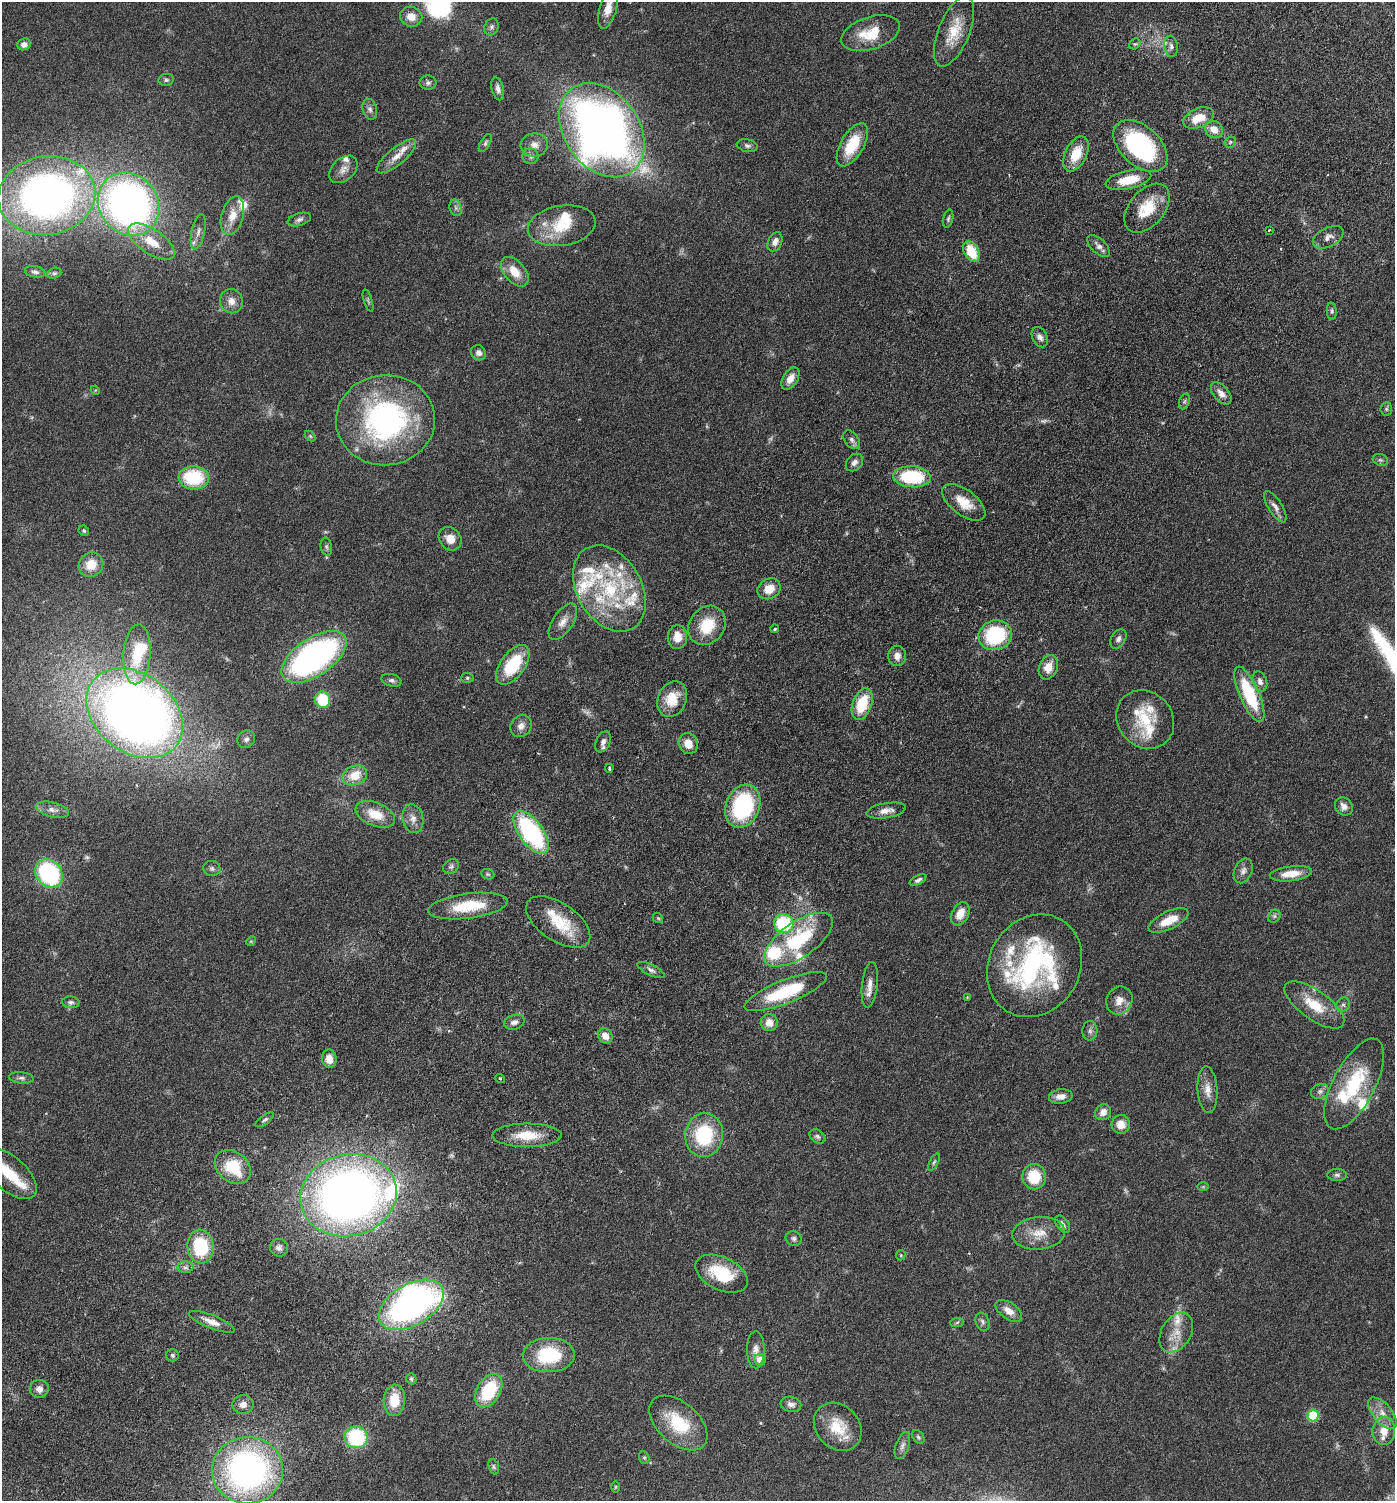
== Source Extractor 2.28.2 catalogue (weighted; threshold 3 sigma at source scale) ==
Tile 7 of 4 x 4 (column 3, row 2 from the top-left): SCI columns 3040-4432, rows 3096-4594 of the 6205 x 6192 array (HDU 1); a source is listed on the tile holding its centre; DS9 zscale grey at full resolution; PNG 1397 x 1503 px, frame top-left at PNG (2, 2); each listed source drawn as its Kron ellipse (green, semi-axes under 4 px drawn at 4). Shown black and unused: <1% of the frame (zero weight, under 3 of 6 exposures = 6% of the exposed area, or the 3 px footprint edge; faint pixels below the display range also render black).
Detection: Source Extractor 2.28.2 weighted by HDU 2 'WHT'; one run over the whole footprint, this tile lists its part. Background 0.0912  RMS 0.0046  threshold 0.0187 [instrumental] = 3 sigma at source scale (4.09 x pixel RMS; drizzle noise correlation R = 1.36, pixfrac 0.8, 0.05/0.05 arcsec/px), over >= 5 px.
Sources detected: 225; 7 too faint to see at this stretch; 1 inside a brighter object's white glare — neither listed nor drawn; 30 inside a brighter listed object's ellipse — not listed separately; the other 187 listed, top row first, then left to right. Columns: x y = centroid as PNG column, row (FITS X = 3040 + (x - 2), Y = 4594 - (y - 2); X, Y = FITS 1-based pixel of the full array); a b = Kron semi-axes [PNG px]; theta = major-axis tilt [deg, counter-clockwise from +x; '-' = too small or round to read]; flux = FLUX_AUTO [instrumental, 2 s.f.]
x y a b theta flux
608 8 21 8 75 5
411 17 11 10 - 4.4
491 27 9 7 64 1.2
954 32 37 15 68 11
870 33 30 16 18 12
24 44 7 6 - 2.3
1135 44 6 5 - 0.66
1171 46 11 6 -80 1.6
166 80 7 6 - 0.92
428 83 8 7 - 1.4
498 89 12 6 -76 1.7
370 109 11 7 -74 1.6
1199 118 16 9 22 8
1214 129 9 8 - 4.8
602 130 51 37 -54 310
1230 142 6 5 - 0.66
485 143 10 4 60 0.94
534 145 13 11 8 3.5
852 145 24 11 60 15
747 146 10 6 -13 1.2
1140 146 32 19 -42 60
1076 154 19 10 64 9.8
396 156 24 8 40 5
531 156 8 8 - 1.3
343 169 16 11 43 3.2
1128 180 23 9 13 10
47 195 49 39 8 210
129 204 33 29 -51 200
456 208 8 6 -73 1.2
1147 208 28 17 50 13
232 216 20 11 75 6.5
299 219 12 6 17 1.4
948 219 9 5 77 0.81
562 226 34 20 9 15
1269 230 3 2 - 0.37
198 232 18 6 78 2.6
1328 237 16 9 27 3.1
151 242 27 12 -34 10
775 242 10 7 64 2.5
1099 246 14 7 -43 2
971 252 11 7 -62 12
35 272 10 5 -9 1.3
515 272 17 10 -49 6.8
54 273 7 5 19 0.84
231 301 12 11 - 3.6
368 301 11 3 -73 0.71
1332 311 8 5 -85 0.92
1040 337 11 7 -62 2
479 353 8 7 - 1.7
790 378 12 7 58 3.8
95 390 5 4 - 0.41
1221 393 13 7 -49 2.8
1184 401 8 5 69 0.82
1386 409 6 5 - 0.75
385 420 49 45 5 93
310 436 6 4 -45 0.48
852 440 11 7 -52 1.6
1380 460 8 5 -19 0.85
854 463 10 7 46 1.8
912 477 19 10 -4 27
194 478 15 11 -4 24
964 502 25 12 -37 8.1
1275 507 18 7 -58 2.3
84 531 5 4 - 0.62
450 539 12 10 -48 4.5
326 547 9 5 -80 1
91 565 13 12 - 7.4
609 589 46 32 -59 40
769 589 12 10 31 6
563 622 21 10 56 3.9
707 625 21 17 52 13
775 629 4 3 - 0.5
995 635 17 15 17 31
677 637 12 9 85 5.1
1118 639 10 7 58 1.6
137 654 30 13 86 15
897 656 10 9 - 2.9
314 657 37 18 34 120
513 665 23 12 54 20
1048 667 13 9 66 5.2
467 678 6 5 - 0.64
392 680 10 6 -16 1.3
1260 681 10 7 -70 1.7
1249 694 30 9 -66 25
672 699 18 14 67 8.9
323 700 8 7 - 16
862 704 16 9 70 14
135 713 53 39 -38 440
1145 719 31 27 -49 16
521 726 11 10 - 2.9
246 739 9 8 - 1.5
603 742 11 7 66 1.9
688 744 11 9 -63 4.5
609 768 4 3 - 0.6
355 775 12 9 22 7.7
743 806 22 16 67 40
1344 806 9 8 - 2.4
52 810 17 7 -13 2.8
886 811 20 7 10 3.3
375 814 21 11 -22 8.9
413 819 14 10 -78 3.2
531 832 25 12 -54 55
451 867 9 6 38 1.2
212 869 8 7 - 1.2
1243 871 13 8 66 2.2
49 873 15 12 -53 51
488 874 7 5 -20 0.62
1291 874 21 7 7 6.5
918 880 9 4 29 1.1
468 906 40 12 7 17
960 914 12 8 63 5.3
1274 916 7 5 46 0.89
658 918 6 4 -40 0.53
1169 920 21 9 26 8.5
558 922 36 19 -34 16
784 923 10 9 - 29
799 940 40 17 34 33
251 941 5 4 - 0.44
1034 966 53 45 59 79
651 970 15 5 -26 1.5
870 985 23 8 84 3.9
786 992 44 12 22 28
967 997 3 3 - 0.31
1119 1000 14 13 - 4.5
71 1002 8 6 -4 1.1
1314 1005 35 14 -35 12
1343 1005 7 6 - 1.2
514 1022 10 7 16 1.7
769 1022 9 8 - 4.1
1090 1031 10 7 88 1.5
605 1036 8 6 -53 3.9
329 1059 9 7 -81 4.2
21 1078 12 5 -5 1.3
500 1078 5 3 - 0.39
1354 1084 50 21 62 29
1208 1090 23 10 -86 4.5
1320 1091 9 7 27 1.5
1061 1096 12 7 8 2.8
1103 1112 8 7 - 2.9
265 1120 11 4 36 0.98
1121 1124 9 9 - 5.1
527 1135 34 11 0 11
704 1135 22 19 83 27
817 1136 8 6 -33 1.2
934 1162 9 4 63 0.7
233 1167 20 15 -39 17
9 1173 34 17 -41 13
1337 1175 10 6 0 1.2
1034 1177 13 11 -81 14
1203 1187 6 4 0 0.46
349 1195 49 41 13 300
1062 1224 10 6 -52 1.5
1039 1233 26 16 5 8.3
794 1239 8 7 - 1.2
200 1247 17 13 -84 23
279 1248 9 8 - 1.8
901 1255 5 5 - 0.47
185 1267 8 6 2 1.2
722 1274 28 16 -26 20
411 1305 35 20 30 160
1009 1311 15 8 -34 3.8
212 1322 24 6 -22 4.3
957 1322 7 4 4 0.67
982 1322 9 6 -69 1.3
1176 1333 21 14 58 7.3
756 1350 18 9 90 3
173 1355 6 6 - 0.87
549 1355 26 17 2 25
760 1360 6 5 - 4.9
411 1379 6 5 - 0.73
39 1389 9 9 - 2.6
489 1391 18 11 59 24
394 1400 15 10 86 9.6
243 1404 11 9 6 2.8
791 1404 10 7 -11 2
1383 1413 19 9 -49 5
1313 1415 6 5 - 24
678 1423 34 20 -42 20
838 1427 26 21 -47 13
1384 1431 14 11 88 5.4
356 1437 11 11 - 32
918 1437 8 5 -53 0.79
902 1446 14 6 70 1.8
644 1458 6 5 - 0.62
494 1467 8 5 -72 0.74
248 1470 35 33 2 140
615 1487 6 4 89 0.41
Isophote crosses this tile's border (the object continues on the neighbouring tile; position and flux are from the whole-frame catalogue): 3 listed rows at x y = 608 8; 602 130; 9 1173